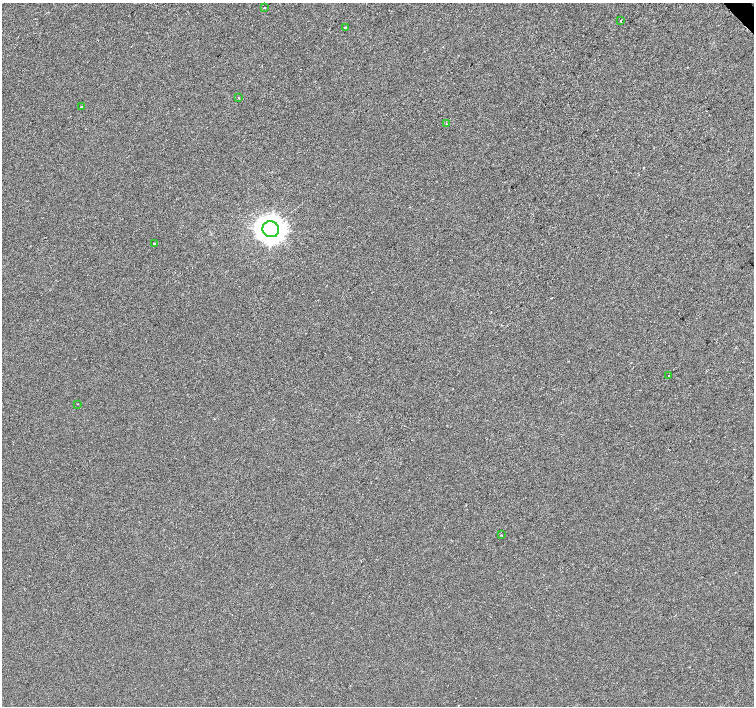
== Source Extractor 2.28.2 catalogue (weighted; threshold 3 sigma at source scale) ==
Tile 10 of 4 x 4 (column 2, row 3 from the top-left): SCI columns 1510-3013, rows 1621-3027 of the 6021 x 5991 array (HDU 1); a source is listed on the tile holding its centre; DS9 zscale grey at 2 x 2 block average (1 PNG px = mean of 2 x 2 image px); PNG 756 x 708 px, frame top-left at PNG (2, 3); each listed source drawn as its Kron ellipse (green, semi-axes under 4 px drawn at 4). Shown black and unused: <1% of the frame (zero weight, under 2 of 3 exposures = <1% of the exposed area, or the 3 px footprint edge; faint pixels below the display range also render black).
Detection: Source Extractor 2.28.2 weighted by HDU 2 'WHT'; one run over the whole footprint, this tile lists its part. Background -2.44e-04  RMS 0.0042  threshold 0.0187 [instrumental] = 3 sigma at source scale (4.5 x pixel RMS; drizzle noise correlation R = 1.50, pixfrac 1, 0.0396/0.0396 arcsec/px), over >= 5 px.
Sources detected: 11; all 11 listed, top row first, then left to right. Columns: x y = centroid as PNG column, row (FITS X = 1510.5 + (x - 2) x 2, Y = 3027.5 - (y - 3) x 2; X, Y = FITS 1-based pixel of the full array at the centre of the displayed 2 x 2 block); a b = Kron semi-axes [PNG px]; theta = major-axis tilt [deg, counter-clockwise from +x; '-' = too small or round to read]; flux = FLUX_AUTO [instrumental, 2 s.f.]
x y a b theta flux
264 8 2 2 - 0.58
620 21 2 2 - 3.4
345 27 3 2 - 0.7
238 98 2 2 - 0.84
81 107 2 2 - 1.5
446 124 2 2 - 0.53
271 229 8 8 - 970
154 244 2 2 - 4.2
668 376 2 2 - 0.47
78 404 2 2 - 0.48
501 535 2 2 - 0.49
Diffuse or blended objects may show on this block-average render without a row.